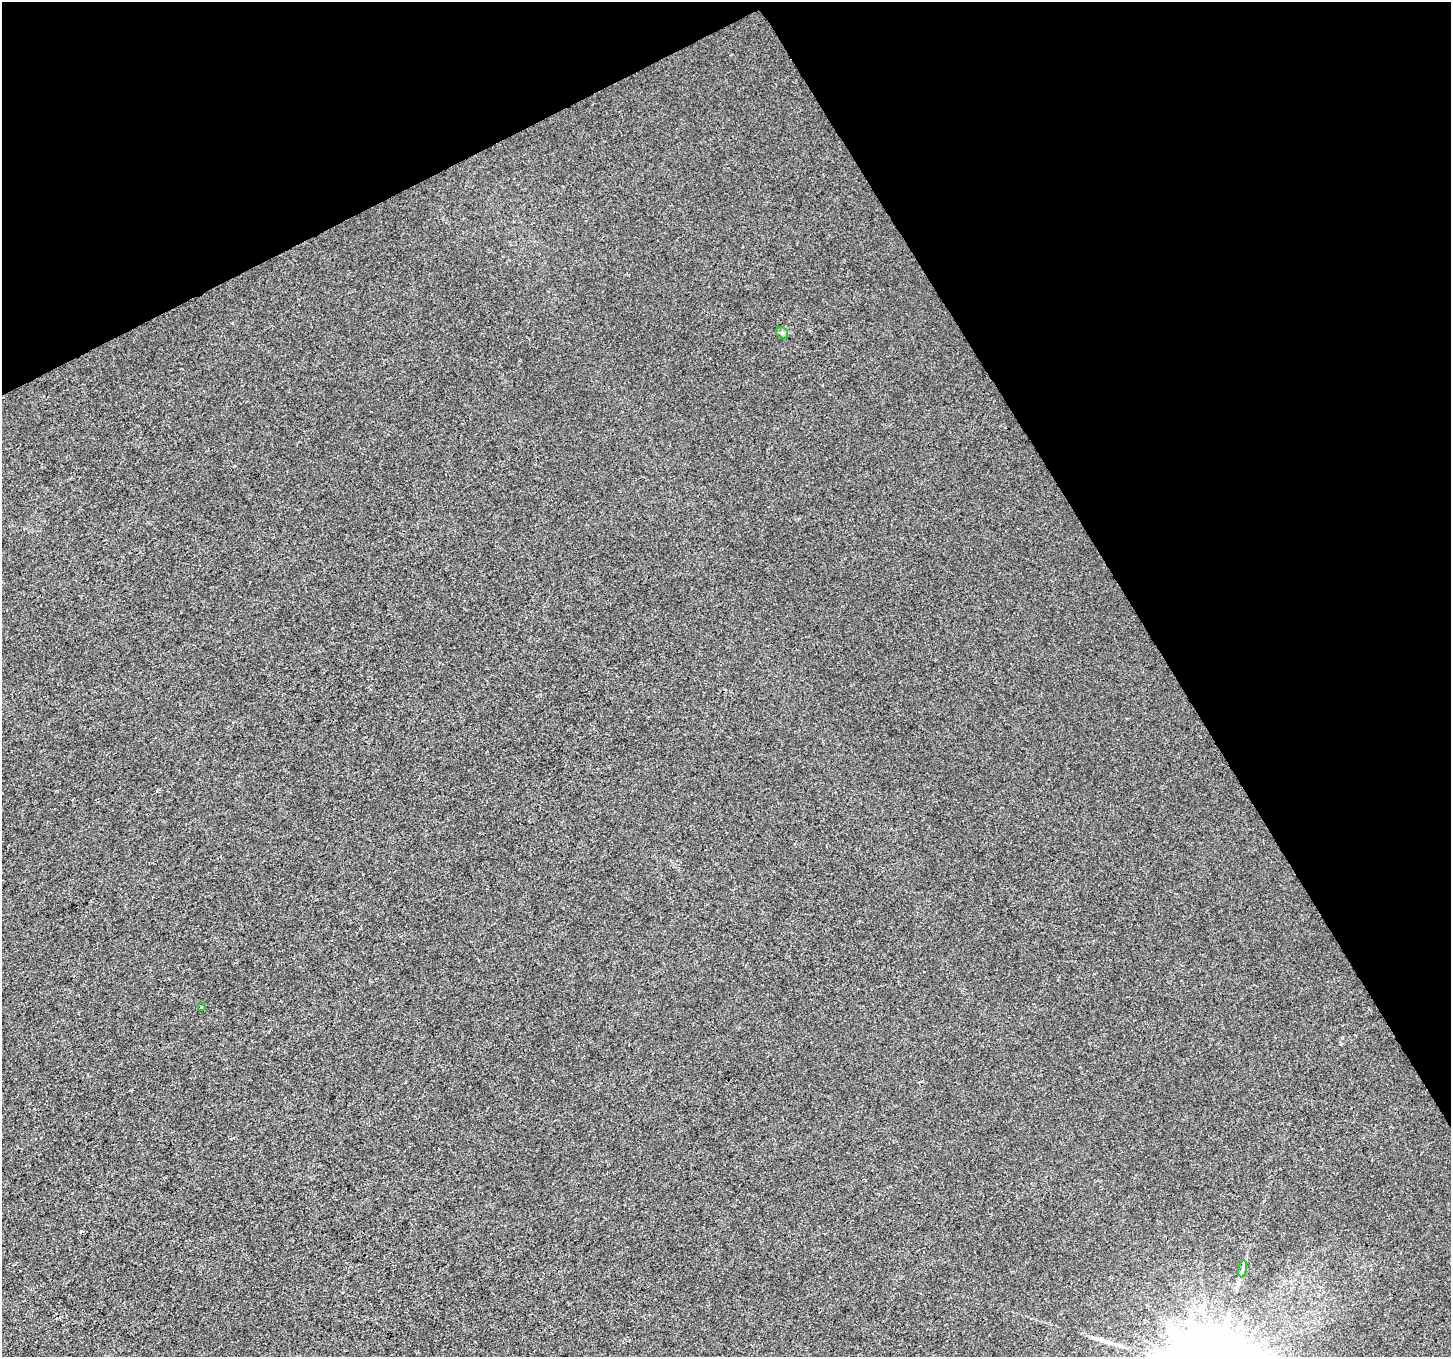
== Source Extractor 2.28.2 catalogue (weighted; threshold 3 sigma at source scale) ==
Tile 3 of 4 x 4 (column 3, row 1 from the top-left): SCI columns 2901-4349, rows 4172-5526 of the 5803 x 5692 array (HDU 1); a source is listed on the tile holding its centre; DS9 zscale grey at full resolution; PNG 1453 x 1359 px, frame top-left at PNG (2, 2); each listed source drawn as its Kron ellipse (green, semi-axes under 4 px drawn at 4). Shown black and unused: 28% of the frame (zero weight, under 3 of 4 exposures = <1% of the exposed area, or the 3 px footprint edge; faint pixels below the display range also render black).
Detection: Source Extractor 2.28.2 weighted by HDU 2 'WHT'; one run over the whole footprint, this tile lists its part. Background 0.0011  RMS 0.0031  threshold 0.0141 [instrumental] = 3 sigma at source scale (4.5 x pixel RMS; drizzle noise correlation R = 1.50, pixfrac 1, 0.0396/0.0396 arcsec/px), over >= 5 px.
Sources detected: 5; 1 cosmic-ray / hot-pixel residue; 1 long thin detection or spike segment (spike, bleed or trail) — neither listed nor drawn; the other 3 listed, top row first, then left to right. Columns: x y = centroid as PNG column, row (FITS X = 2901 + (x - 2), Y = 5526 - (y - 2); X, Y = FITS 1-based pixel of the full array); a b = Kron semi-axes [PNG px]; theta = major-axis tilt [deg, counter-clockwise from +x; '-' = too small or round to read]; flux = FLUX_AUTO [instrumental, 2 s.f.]
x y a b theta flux
782 333 7 5 -43 0.66
201 1007 3 3 - 0.3
1243 1269 8 4 81 0.75